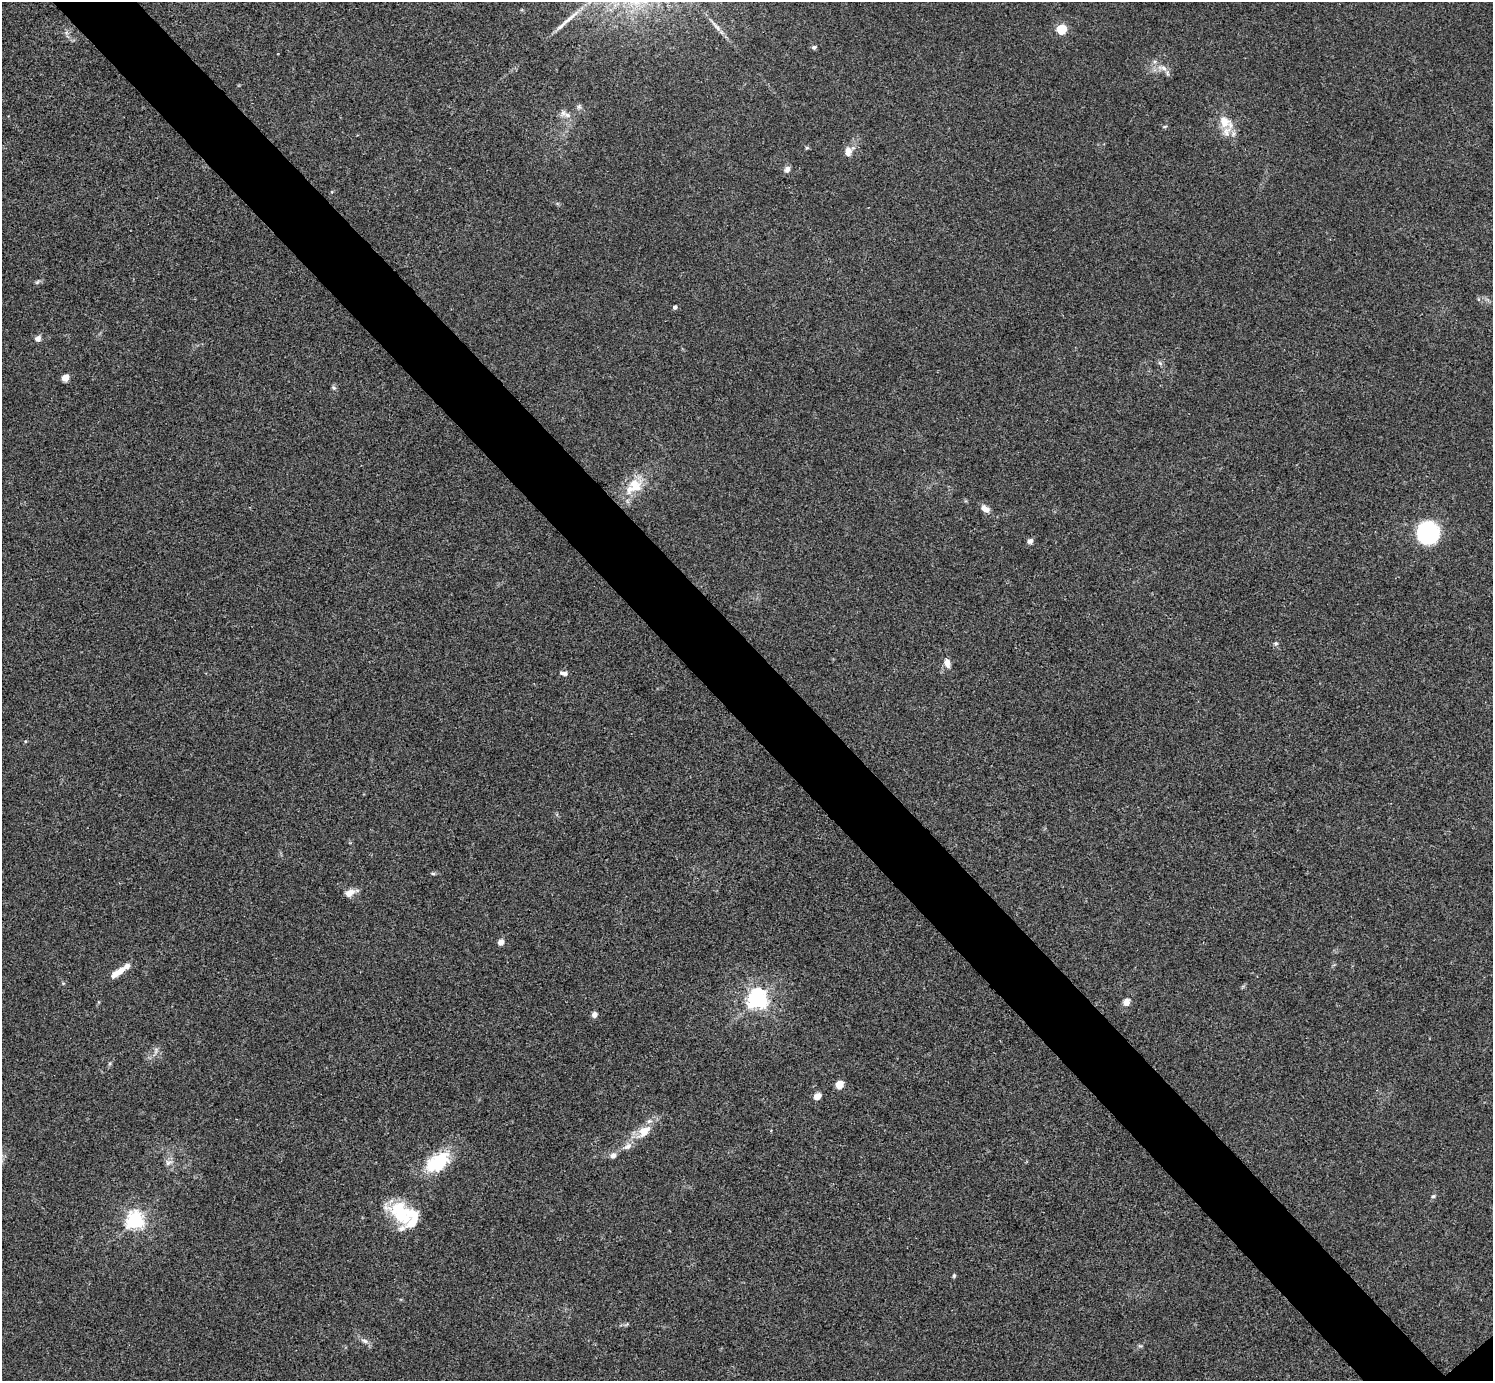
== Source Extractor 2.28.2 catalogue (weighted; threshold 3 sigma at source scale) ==
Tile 11 of 4 x 4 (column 3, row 3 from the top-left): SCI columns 2988-4478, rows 1539-2917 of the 5976 x 5974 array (HDU 1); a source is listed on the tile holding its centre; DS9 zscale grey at full resolution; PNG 1495 x 1383 px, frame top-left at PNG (2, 2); no overlay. Shown black and unused: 6% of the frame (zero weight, under 3 of 4 exposures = <1% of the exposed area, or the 3 px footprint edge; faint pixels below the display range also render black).
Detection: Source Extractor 2.28.2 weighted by HDU 2 'WHT'; one run over the whole footprint, this tile lists its part. Background 0.0246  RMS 0.0046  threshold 0.0207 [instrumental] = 3 sigma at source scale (4.5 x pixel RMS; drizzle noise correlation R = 1.50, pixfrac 1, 0.05/0.05 arcsec/px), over >= 5 px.
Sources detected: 52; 3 inside a brighter object's white glare — not listed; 6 inside a brighter listed object's ellipse — not listed separately; the other 43 listed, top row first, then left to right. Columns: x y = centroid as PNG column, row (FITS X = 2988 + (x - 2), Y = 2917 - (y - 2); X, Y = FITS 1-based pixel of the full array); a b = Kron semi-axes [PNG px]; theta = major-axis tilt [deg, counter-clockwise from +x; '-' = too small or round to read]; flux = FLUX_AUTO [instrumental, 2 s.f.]
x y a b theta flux
568 19 41 5 41 5.3
1061 29 5 5 - 30
814 47 6 5 - 1
1164 68 9 6 -27 1.9
579 107 8 6 70 1
567 115 10 7 -16 2.2
1224 122 16 13 -58 6.9
1165 126 6 3 19 0.5
807 148 5 3 - 0.54
848 151 11 8 64 4
787 169 8 6 47 1.7
37 282 8 4 37 0.76
675 307 4 4 - 1.4
38 338 7 6 - 1.9
1160 363 7 4 -71 0.7
65 378 5 4 - 8.9
334 388 6 5 - 0.77
635 484 21 17 -56 9.5
985 509 10 6 -34 3.1
1424 534 18 17 - 30
1030 541 7 6 - 1.6
1276 643 6 5 - 0.73
947 663 10 7 -77 3
564 673 9 5 -9 1.6
433 874 6 4 -1 0.61
350 893 13 8 29 3.2
501 942 4 4 - 4.5
118 972 20 7 34 5.8
757 999 7 6 - 240
1126 1002 9 7 56 3
594 1014 6 6 - 1.7
839 1085 5 5 - 13
817 1096 5 4 - 7.8
644 1131 21 12 44 7.8
628 1146 12 7 35 2.5
613 1155 8 6 49 2
440 1162 30 20 58 18
168 1163 9 5 30 1.4
1433 1196 6 4 1 0.58
400 1213 32 20 -49 22
135 1220 7 6 - 170
954 1276 6 4 88 0.68
364 1341 10 5 -25 1.6